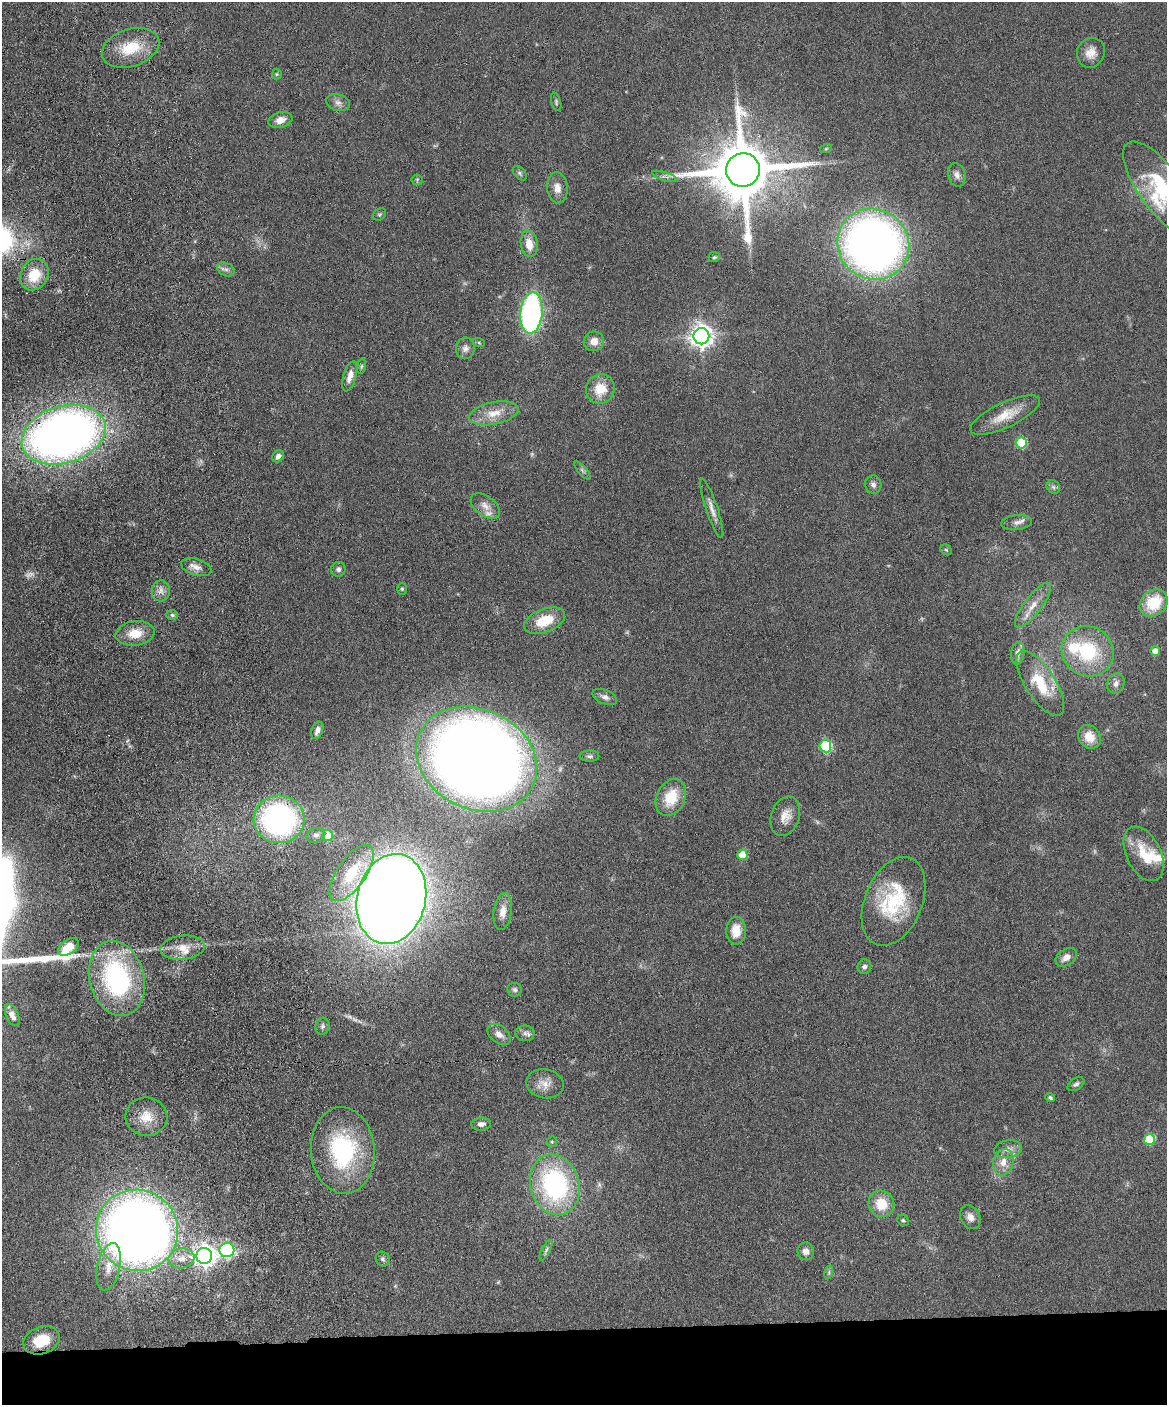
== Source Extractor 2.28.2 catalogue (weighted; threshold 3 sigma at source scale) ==
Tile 11 of 4 x 3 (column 3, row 3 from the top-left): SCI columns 2386-3550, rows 245-1647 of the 4773 x 4594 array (HDU 1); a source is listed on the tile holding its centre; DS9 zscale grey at full resolution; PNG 1169 x 1407 px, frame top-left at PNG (2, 2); each listed source drawn as its Kron ellipse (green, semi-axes under 4 px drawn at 4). Shown black and unused: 5% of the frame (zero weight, under 4 of 8 exposures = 3% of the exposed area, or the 3 px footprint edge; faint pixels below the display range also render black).
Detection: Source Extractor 2.28.2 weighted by HDU 2 'WHT'; one run over the whole footprint, this tile lists its part. Background 0.0807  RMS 0.0046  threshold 0.0188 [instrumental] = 3 sigma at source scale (4.09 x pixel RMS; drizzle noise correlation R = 1.36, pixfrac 0.8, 0.05/0.05 arcsec/px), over >= 5 px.
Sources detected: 119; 5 too faint to see at this stretch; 2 inside a brighter object's white glare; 1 long thin detection or spike segment (spike, bleed or trail) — neither listed nor drawn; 5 inside a brighter listed object's ellipse — not listed separately; the other 106 listed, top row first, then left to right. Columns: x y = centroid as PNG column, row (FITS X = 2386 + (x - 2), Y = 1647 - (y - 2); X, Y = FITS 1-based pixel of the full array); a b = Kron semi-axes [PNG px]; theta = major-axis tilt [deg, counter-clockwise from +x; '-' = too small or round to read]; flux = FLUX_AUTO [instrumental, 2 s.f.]
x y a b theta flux
131 48 29 18 18 15
1091 53 15 13 62 4.6
277 74 5 5 - 0.53
556 102 9 4 -74 0.78
338 103 12 8 -17 2.2
280 120 12 7 16 3.5
826 149 6 3 19 0.45
743 170 17 16 - 3900
520 173 8 5 -46 0.91
957 175 12 8 -75 2.3
665 176 13 2 -17 0.89
417 180 5 5 - 0.61
557 188 15 10 -84 3.7
1161 189 57 21 -53 32
379 214 7 5 34 0.74
529 244 13 8 -82 6
873 244 37 34 -38 290
714 257 6 4 6 0.7
226 269 9 6 -28 1.5
34 275 16 13 60 11
531 313 21 11 84 97
701 336 8 8 - 320
594 341 10 9 - 4.1
479 343 6 4 -19 0.53
465 348 11 9 82 2.2
361 366 8 4 81 0.7
350 376 16 6 74 3.7
600 389 15 14 - 8.8
494 413 25 11 11 7.2
1005 415 38 12 25 9.7
64 435 43 28 17 330
1021 443 5 5 - 23
278 456 6 5 - 2
582 470 11 4 -50 1
873 484 9 8 - 1.6
1053 487 7 6 - 1.1
485 506 17 10 -36 3.7
712 508 31 6 -71 3.6
1017 522 15 7 7 2.3
946 550 6 5 - 0.6
196 567 15 8 -17 3
338 569 7 7 - 1.4
402 589 6 5 - 0.62
161 591 10 9 - 2.6
1154 603 15 12 42 15
1033 605 27 8 53 6
172 615 6 5 - 0.82
545 621 21 11 21 11
135 633 19 12 7 7.5
1088 651 26 24 -30 30
1155 651 5 5 - 3.5
1018 653 11 6 82 2.5
1040 683 37 15 -57 17
1116 683 10 8 70 2.1
605 697 13 7 -23 2
317 730 9 5 68 2.2
1089 737 12 10 -55 7
825 746 6 6 - 41
589 756 10 5 0 1.1
476 759 63 50 -26 720
671 797 19 14 64 13
785 816 20 14 71 5.3
279 819 25 24 - 97
316 835 9 7 15 1.5
328 835 5 5 - 19
1144 854 29 17 -64 12
742 855 5 5 - 11
352 873 33 14 55 20
391 899 45 34 76 950
894 901 46 29 68 33
503 911 18 9 82 4
736 931 14 10 89 6.7
68 947 11 7 34 7
183 948 22 12 5 6.3
1066 957 11 8 35 3
864 967 7 7 - 1.3
117 978 38 27 -76 65
515 990 7 7 - 1.1
12 1015 12 6 -65 2.4
322 1026 8 7 - 1.2
525 1033 9 8 - 1.7
499 1034 13 8 -39 3
545 1084 19 14 -11 4.9
1076 1084 9 6 34 1.2
1050 1098 5 4 - 0.78
146 1117 21 19 -6 8.7
481 1124 10 6 5 1.8
1149 1139 5 5 - 20
552 1142 5 5 - 0.56
1008 1149 14 8 8 3
343 1150 43 32 -85 46
1003 1162 13 10 77 4.5
555 1185 31 24 -73 68
881 1204 13 12 - 9.8
970 1217 12 9 -61 3.2
903 1220 6 5 - 0.74
137 1230 41 40 - 500
227 1250 7 7 - 85
546 1250 11 4 63 1
806 1251 9 8 - 2.5
204 1256 8 8 - 270
181 1258 13 10 10 4.5
383 1259 7 6 - 1.1
109 1267 24 11 77 6.6
829 1272 7 4 73 0.77
41 1340 19 13 20 12
Overlapping masked pixels (flux is a lower limit): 2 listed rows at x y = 64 435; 279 819
Isophote crosses this tile's border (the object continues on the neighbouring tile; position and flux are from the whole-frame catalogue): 1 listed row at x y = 1161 189